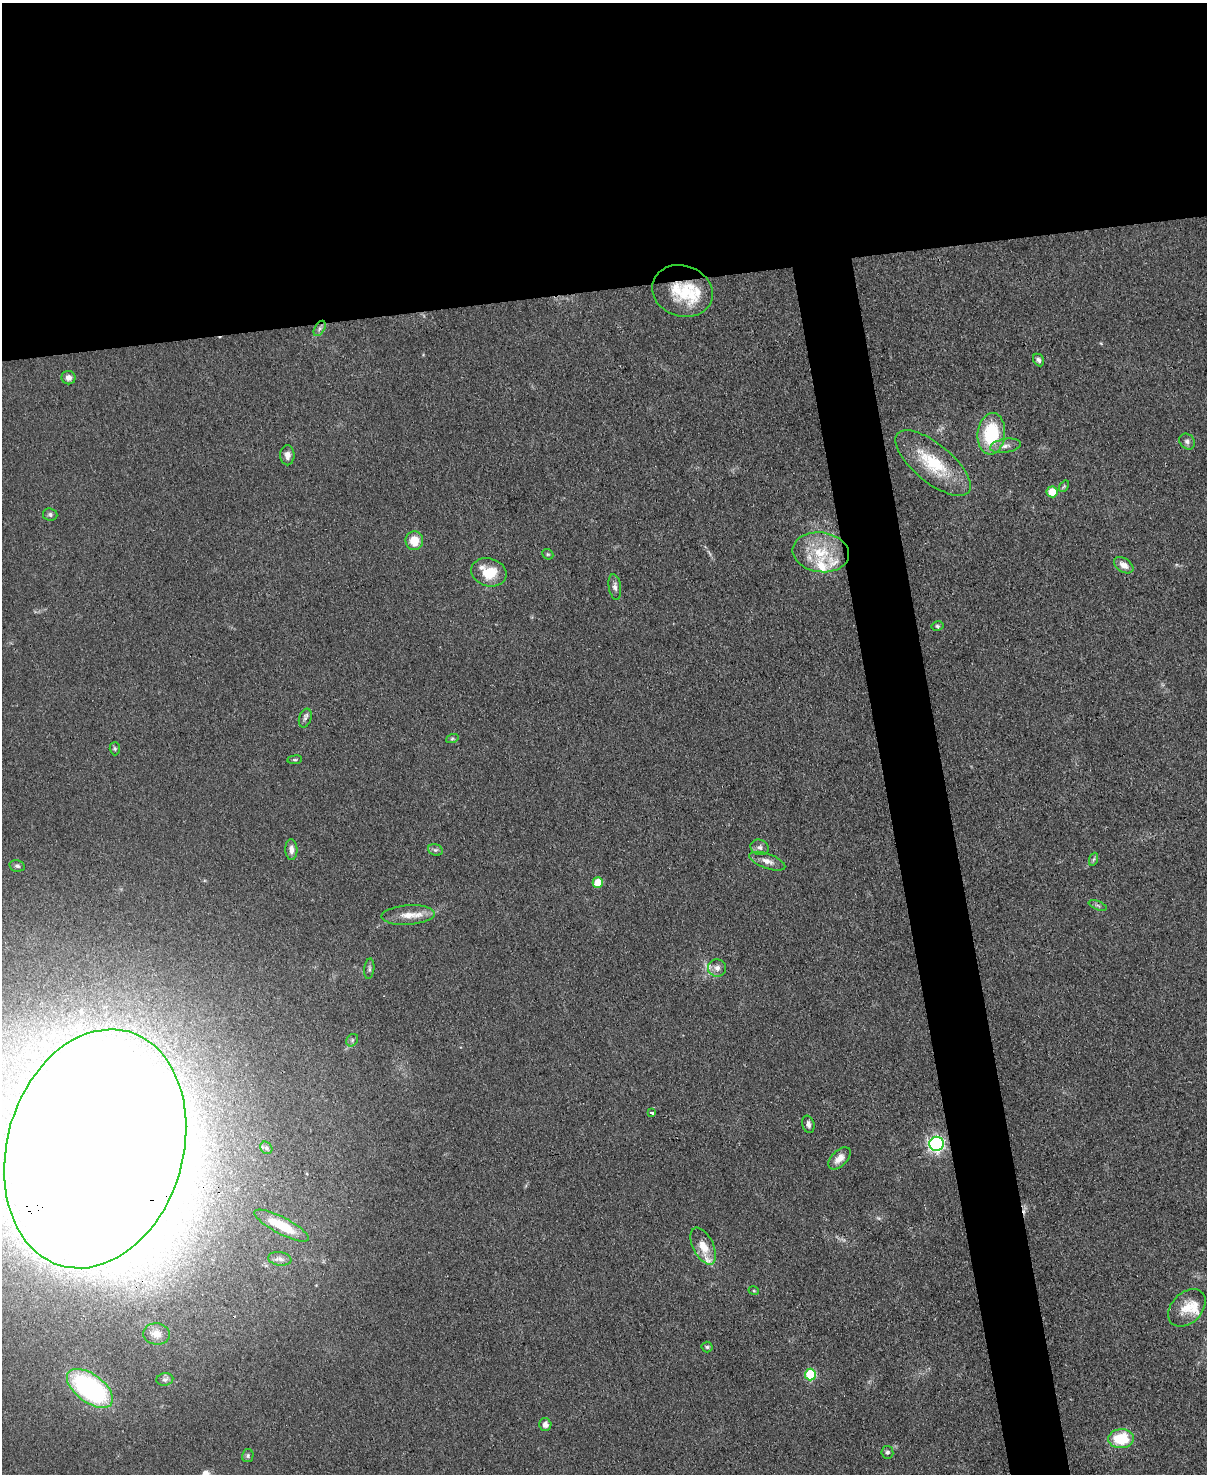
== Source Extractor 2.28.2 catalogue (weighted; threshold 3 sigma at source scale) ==
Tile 2 of 4 x 3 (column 2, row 1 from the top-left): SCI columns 1206-2410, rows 3193-4664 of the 4819 x 4798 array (HDU 1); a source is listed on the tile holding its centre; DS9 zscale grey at full resolution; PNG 1209 x 1476 px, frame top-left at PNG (2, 3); each listed source drawn as its Kron ellipse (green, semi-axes under 4 px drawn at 4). Shown black and unused: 24% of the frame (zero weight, under 3 of 4 exposures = <1% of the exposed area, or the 3 px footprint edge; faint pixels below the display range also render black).
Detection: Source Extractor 2.28.2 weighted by HDU 2 'WHT'; one run over the whole footprint, this tile lists its part. Background 0.0853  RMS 0.0063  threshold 0.0284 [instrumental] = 3 sigma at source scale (4.5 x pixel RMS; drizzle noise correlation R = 1.50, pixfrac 1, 0.05/0.05 arcsec/px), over >= 5 px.
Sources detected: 63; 1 inside a brighter object's white glare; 1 cosmic-ray / hot-pixel residue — neither listed nor drawn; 6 inside a brighter listed object's ellipse — not listed separately; the other 55 listed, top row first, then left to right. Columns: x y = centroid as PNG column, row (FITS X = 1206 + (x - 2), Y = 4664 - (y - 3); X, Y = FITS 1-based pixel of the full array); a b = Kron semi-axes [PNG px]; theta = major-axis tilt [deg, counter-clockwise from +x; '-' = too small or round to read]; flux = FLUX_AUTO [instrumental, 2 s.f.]
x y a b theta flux
682 291 31 25 -18 34
320 328 8 5 59 1.7
1039 360 7 5 -61 1.9
68 378 7 6 - 3.1
991 434 21 14 84 37
1187 441 9 7 -47 2.4
1005 446 15 7 9 3.8
287 455 10 7 90 3.4
933 463 46 19 -40 33
1064 486 6 4 55 0.95
1052 492 5 5 - 12
50 515 7 6 - 1.7
414 541 9 9 - 11
821 552 28 20 -8 25
548 554 6 5 - 0.88
1124 565 10 7 -34 4.6
489 572 18 14 -17 17
615 587 13 6 -81 2.6
937 626 6 5 - 1.1
305 718 9 6 72 1.8
452 739 6 4 19 1
115 749 6 5 - 1.1
295 760 7 3 7 0.9
759 847 9 7 -20 2.6
291 850 10 6 -88 3.4
435 850 7 5 -18 1.5
1094 859 7 4 69 1.3
767 861 19 7 -20 4.7
17 866 8 5 -12 1.5
598 883 5 5 - 14
1098 905 9 3 -21 1
408 915 26 10 4 9.5
717 968 9 8 - 3.9
369 969 10 5 84 1.5
352 1040 7 5 47 1.5
652 1112 4 3 - 13
808 1124 9 6 -76 2.3
937 1144 7 7 - 150
266 1148 7 5 -47 1.6
95 1149 122 88 74 3500
839 1158 14 7 44 5.9
281 1226 30 8 -27 19
703 1246 20 10 -63 9
280 1259 12 6 -8 2.5
754 1291 5 3 - 0.61
1187 1308 22 15 46 11
156 1334 13 10 -6 5.3
707 1347 5 5 - 1.1
810 1375 6 5 - 36
165 1379 8 6 10 1.7
90 1388 26 14 -37 110
545 1425 6 6 - 3.2
1121 1439 13 9 5 26
887 1452 6 6 - 1.4
248 1456 6 5 - 1.2
Overlapping masked pixels (flux is a lower limit): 2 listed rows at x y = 682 291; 95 1149